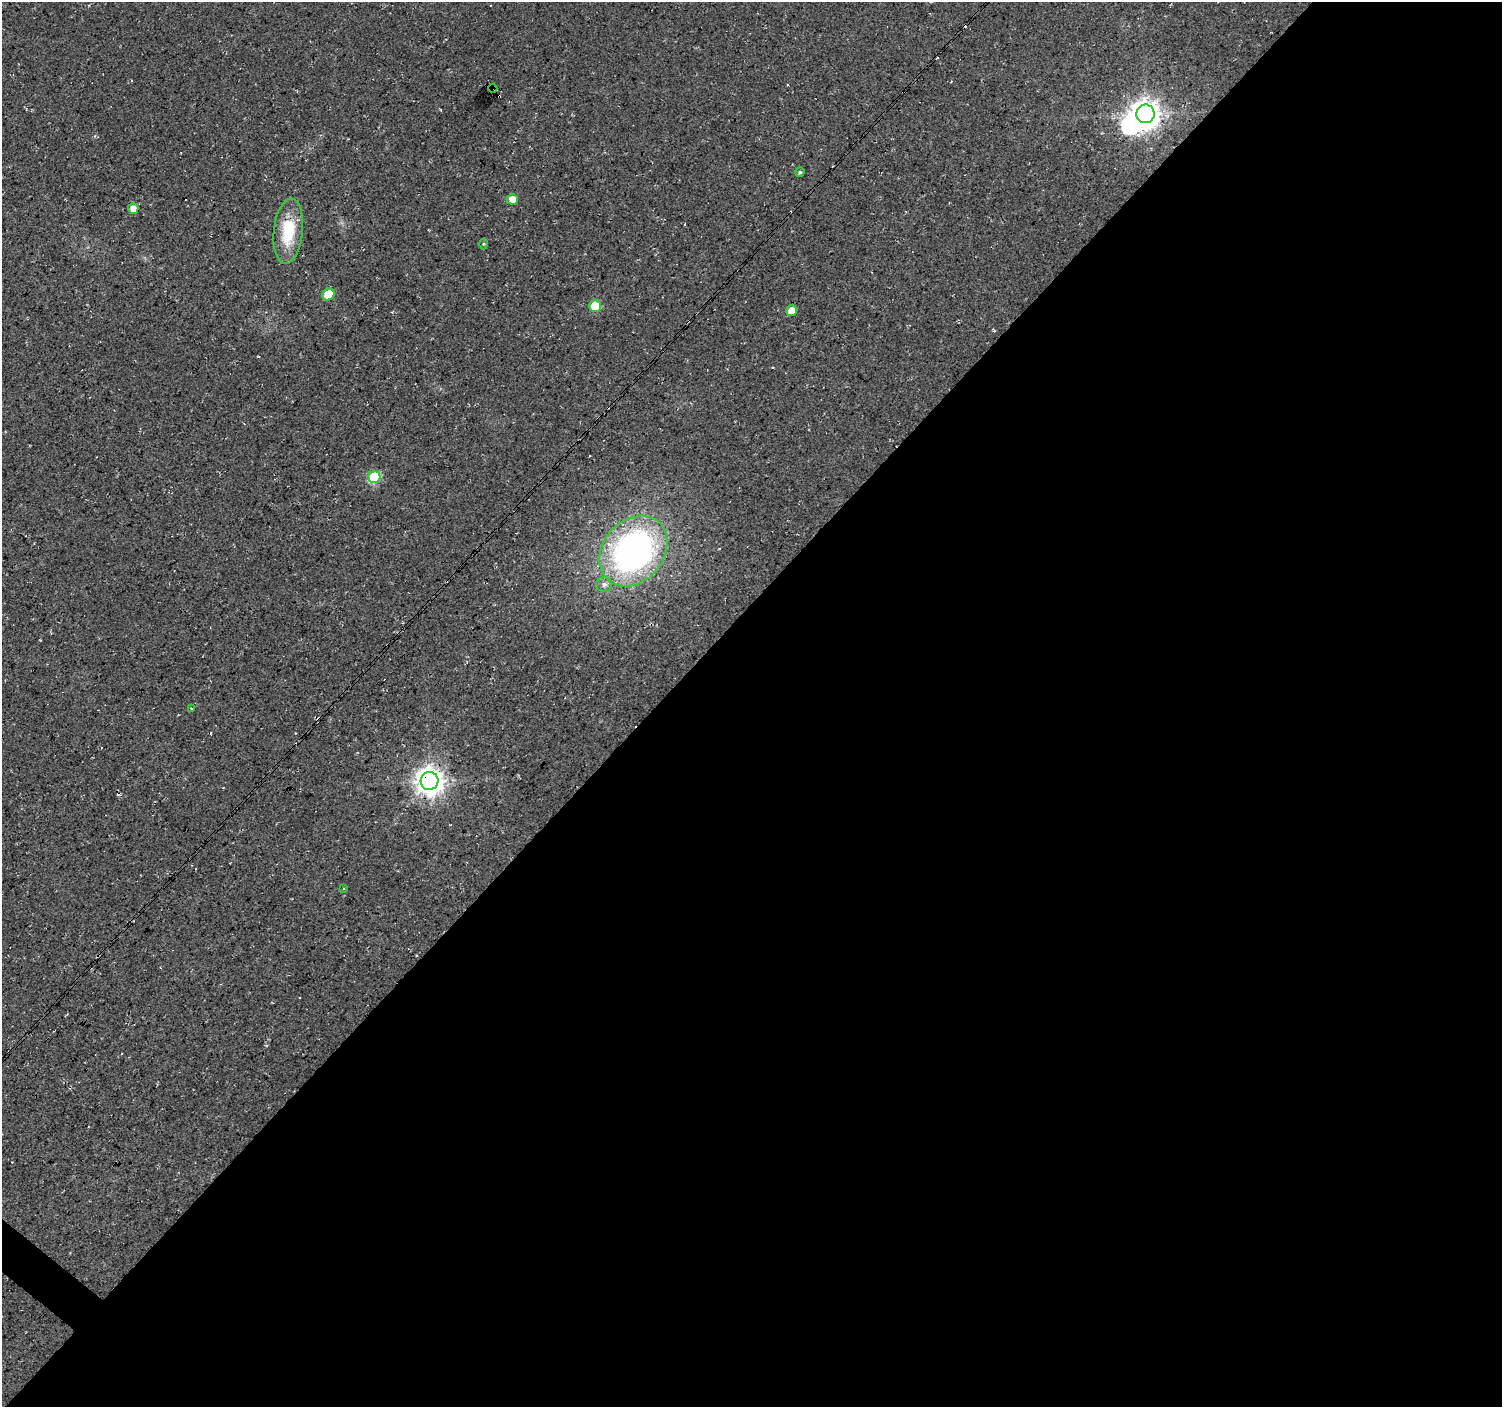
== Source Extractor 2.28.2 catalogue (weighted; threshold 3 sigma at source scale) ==
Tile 12 of 4 x 4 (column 4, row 3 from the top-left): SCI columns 4509-6008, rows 1641-3045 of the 6008 x 6025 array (HDU 1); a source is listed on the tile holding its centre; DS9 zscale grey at full resolution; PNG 1504 x 1409 px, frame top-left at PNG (2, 2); each listed source drawn as its Kron ellipse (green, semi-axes under 4 px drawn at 4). Shown black and unused: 57% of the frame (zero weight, under 3 of 4 exposures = <1% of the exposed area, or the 3 px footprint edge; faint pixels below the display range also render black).
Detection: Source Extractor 2.28.2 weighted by HDU 2 'WHT'; one run over the whole footprint, this tile lists its part. Background 0.0552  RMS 0.0068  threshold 0.0305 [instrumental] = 3 sigma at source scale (4.5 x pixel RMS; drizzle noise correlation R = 1.50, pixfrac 1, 0.0396/0.0396 arcsec/px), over >= 5 px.
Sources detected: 18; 1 inside a brighter object's white glare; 1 cosmic-ray / hot-pixel residue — neither listed nor drawn; the other 16 listed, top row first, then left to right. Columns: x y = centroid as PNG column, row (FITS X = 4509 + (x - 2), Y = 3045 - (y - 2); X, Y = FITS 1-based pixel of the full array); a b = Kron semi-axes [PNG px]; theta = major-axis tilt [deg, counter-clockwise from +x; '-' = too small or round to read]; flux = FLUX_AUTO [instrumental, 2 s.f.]
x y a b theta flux
493 88 4 3 - 27
1145 114 9 9 - 820
800 172 5 4 - 1.2
512 199 5 5 - 6.9
133 209 5 5 - 5.2
288 231 33 14 84 27
484 244 5 3 - 0.66
328 294 6 5 - 17
595 306 6 5 - 17
792 311 5 5 - 8.1
374 477 6 6 - 47
633 551 38 30 50 210
604 585 8 7 - 2.5
191 709 4 2 - 0.73
429 781 9 9 - 770
344 888 3 2 - 0.53
Overlapping masked pixels (flux is a lower limit): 2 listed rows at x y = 493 88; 429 781